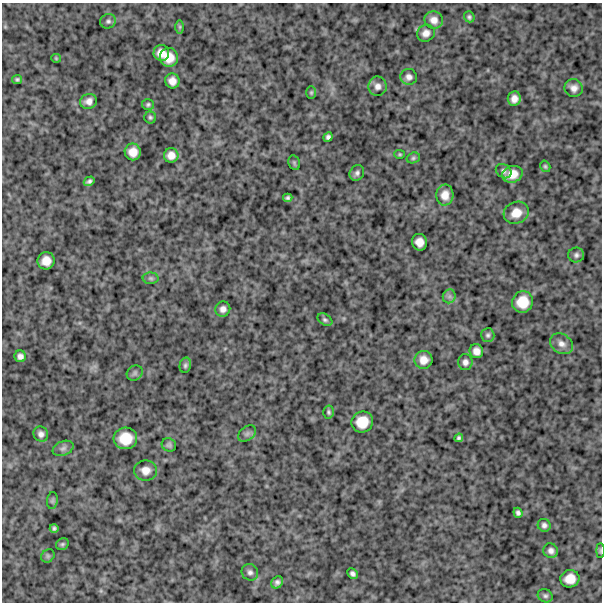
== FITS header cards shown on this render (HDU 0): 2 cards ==
NAXIS1  =                  600
NAXIS2  =                  600

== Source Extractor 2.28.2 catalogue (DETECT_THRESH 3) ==
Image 600 x 600 px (HDU 0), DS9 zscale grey, 1 PNG px = 1 image px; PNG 604 x 604 px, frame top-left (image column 1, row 600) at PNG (2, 3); each listed source drawn as its Kron ellipse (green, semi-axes under 4 px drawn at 4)
Background 935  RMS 240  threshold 734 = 3 sigma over >= 5 px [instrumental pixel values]
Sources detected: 70; all 70 listed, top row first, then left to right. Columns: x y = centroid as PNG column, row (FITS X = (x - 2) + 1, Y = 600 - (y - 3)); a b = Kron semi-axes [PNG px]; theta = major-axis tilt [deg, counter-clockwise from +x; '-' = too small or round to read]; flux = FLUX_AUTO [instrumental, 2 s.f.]
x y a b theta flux
469 17 6 5 - 32000
434 20 9 8 - 110000
108 21 8 7 - 43000
180 27 7 4 90 24000
426 33 9 8 - 89000
161 53 8 7 - 150000
169 57 9 9 - 210000
56 58 5 4 - 17000
409 77 8 8 - 77000
17 79 5 4 - 30000
172 81 7 7 - 120000
378 86 9 9 - 90000
574 88 9 8 - 98000
311 92 6 5 - 24000
514 99 7 6 - 110000
89 101 8 7 - 95000
148 104 6 5 - 31000
150 117 6 6 - 32000
328 137 5 4 - 45000
133 152 8 8 - 160000
400 154 5 4 - 21000
171 155 7 7 - 120000
413 158 7 5 16 31000
294 163 7 5 -70 27000
545 166 6 5 - 28000
504 171 8 6 -35 50000
357 173 8 7 - 50000
512 174 10 8 20 200000
89 181 5 4 - 41000
445 195 10 8 86 160000
288 198 4 4 - 36000
516 213 13 10 26 210000
419 242 8 7 - 140000
576 255 8 7 - 51000
46 261 9 8 - 170000
151 278 8 6 -2 37000
449 296 7 6 - 50000
523 302 11 10 - 300000
223 309 8 7 - 83000
325 320 8 5 -32 36000
488 335 7 6 - 40000
561 344 12 9 -32 110000
476 351 7 6 - 100000
20 356 6 5 - 68000
423 360 9 9 - 150000
465 362 8 7 - 68000
185 365 8 5 77 39000
135 373 8 7 - 45000
329 412 6 5 - 32000
362 422 11 10 - 290000
41 434 8 7 - 70000
247 434 10 6 37 52000
125 438 12 11 - 330000
459 438 4 4 - 33000
169 445 7 6 - 40000
63 448 11 7 22 62000
146 470 11 10 - 140000
52 501 8 5 83 34000
518 513 5 4 - 44000
544 525 6 6 - 55000
54 528 4 4 - 35000
62 544 7 5 34 31000
551 551 7 7 - 70000
600 551 7 3 90 19000
48 556 7 6 - 36000
250 572 8 8 - 58000
352 574 5 4 - 48000
570 579 9 9 - 200000
277 582 6 5 - 58000
545 596 8 6 -26 41000
At the frame edge (FLAGS 8, measured only in part): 1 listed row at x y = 600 551